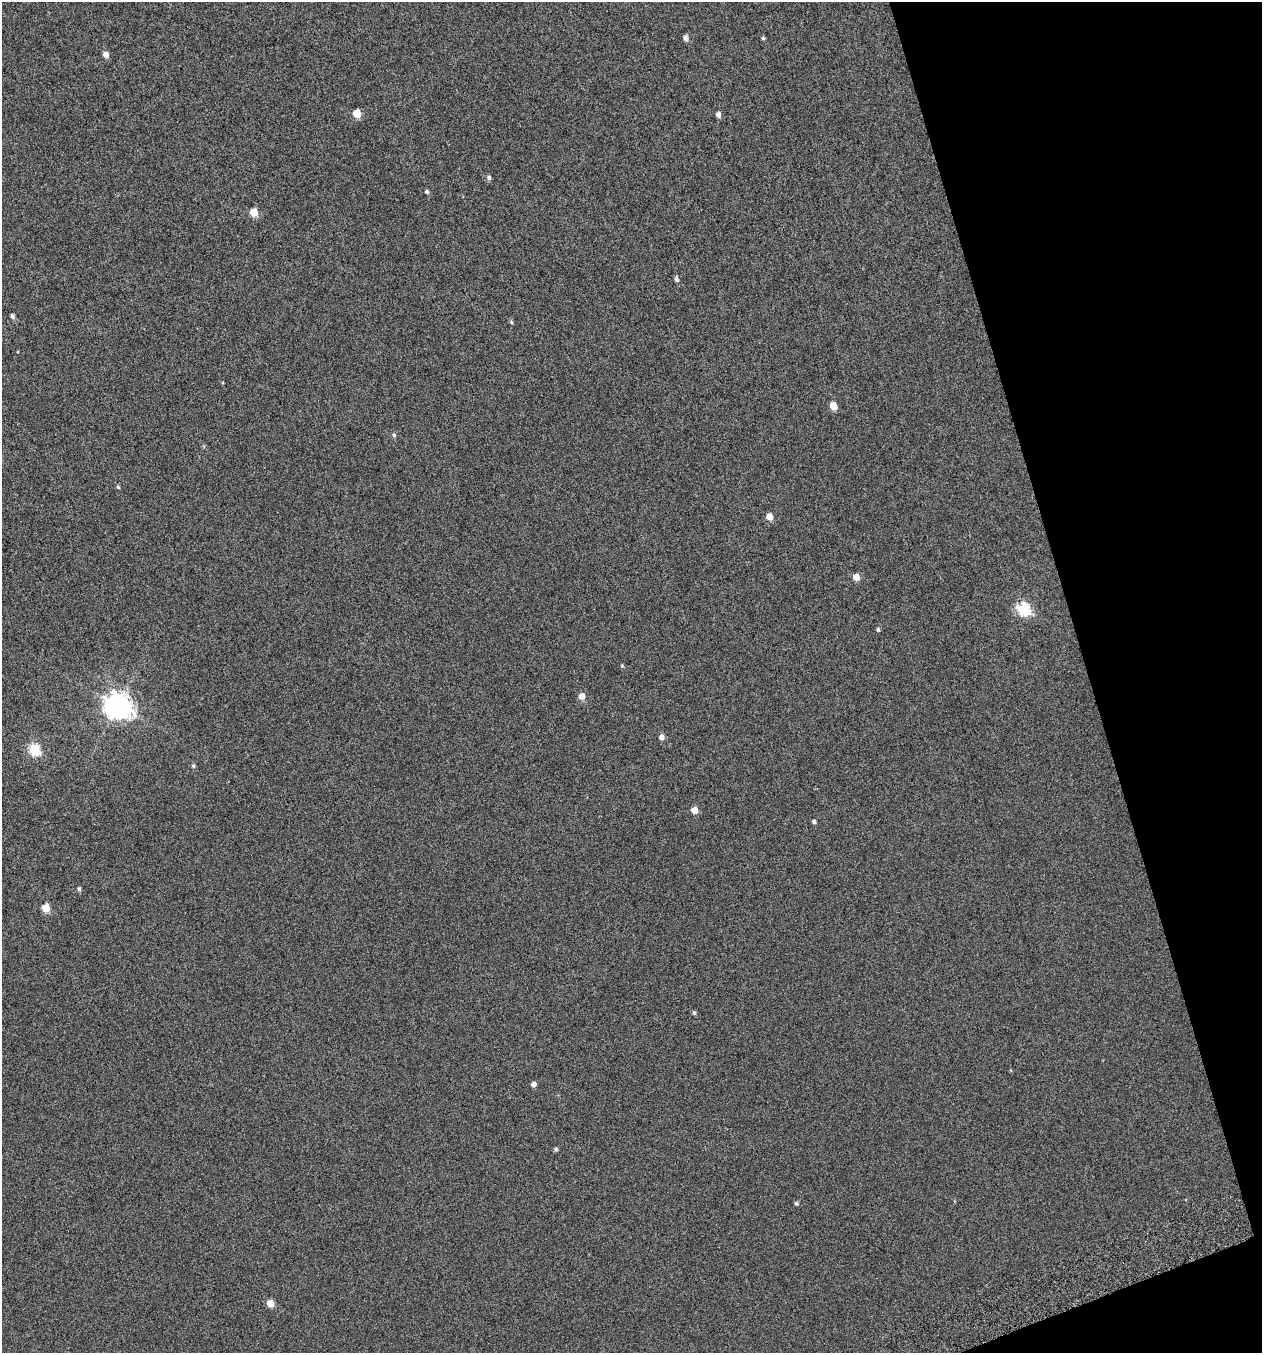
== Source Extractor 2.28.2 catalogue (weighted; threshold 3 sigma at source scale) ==
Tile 12 of 4 x 4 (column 4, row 3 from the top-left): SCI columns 3871-5130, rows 1402-2752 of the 5271 x 5511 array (HDU 1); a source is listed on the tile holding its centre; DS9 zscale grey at full resolution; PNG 1264 x 1355 px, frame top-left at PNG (2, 2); no overlay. Shown black and unused: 15% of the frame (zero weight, under 4 of 7 exposures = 3% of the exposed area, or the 3 px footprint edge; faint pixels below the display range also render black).
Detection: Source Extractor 2.28.2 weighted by HDU 2 'WHT'; one run over the whole footprint, this tile lists its part. Background -1.89e-04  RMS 0.0033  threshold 0.0137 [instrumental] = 3 sigma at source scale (4.09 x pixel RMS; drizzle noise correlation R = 1.36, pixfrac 0.8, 0.0396/0.0396 arcsec/px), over >= 5 px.
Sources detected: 33; all 33 listed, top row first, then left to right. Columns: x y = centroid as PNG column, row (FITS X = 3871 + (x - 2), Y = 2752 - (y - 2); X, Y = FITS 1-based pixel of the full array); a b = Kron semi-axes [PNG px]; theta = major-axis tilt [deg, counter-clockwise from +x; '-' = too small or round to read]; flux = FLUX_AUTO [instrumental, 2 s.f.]
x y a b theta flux
686 38 6 5 - 1.3
763 38 5 4 - 0.42
106 55 5 5 - 2.2
357 114 5 5 - 7.3
718 114 5 4 - 1.3
489 178 6 5 - 0.74
427 191 4 4 - 0.58
254 212 5 5 - 6.9
676 279 6 5 - 0.8
12 316 5 4 - 0.79
511 322 6 4 -48 0.41
833 406 5 5 - 5.5
394 435 5 5 - 0.5
118 487 5 4 - 0.39
769 517 5 5 - 3.8
856 577 5 5 - 3.5
1023 609 6 6 - 38
878 630 4 4 - 0.58
622 666 5 4 - 0.39
582 696 6 5 - 2.8
117 706 9 8 - 300
661 737 5 5 - 1.6
34 750 6 5 - 24
193 766 6 4 -86 0.5
694 810 5 5 - 3.8
814 822 4 4 - 0.59
79 889 5 4 - 0.63
46 908 5 5 - 8.5
694 1013 5 4 - 0.52
534 1084 5 5 - 1.2
556 1149 5 4 - 0.59
796 1203 5 4 - 0.54
270 1303 5 5 - 6